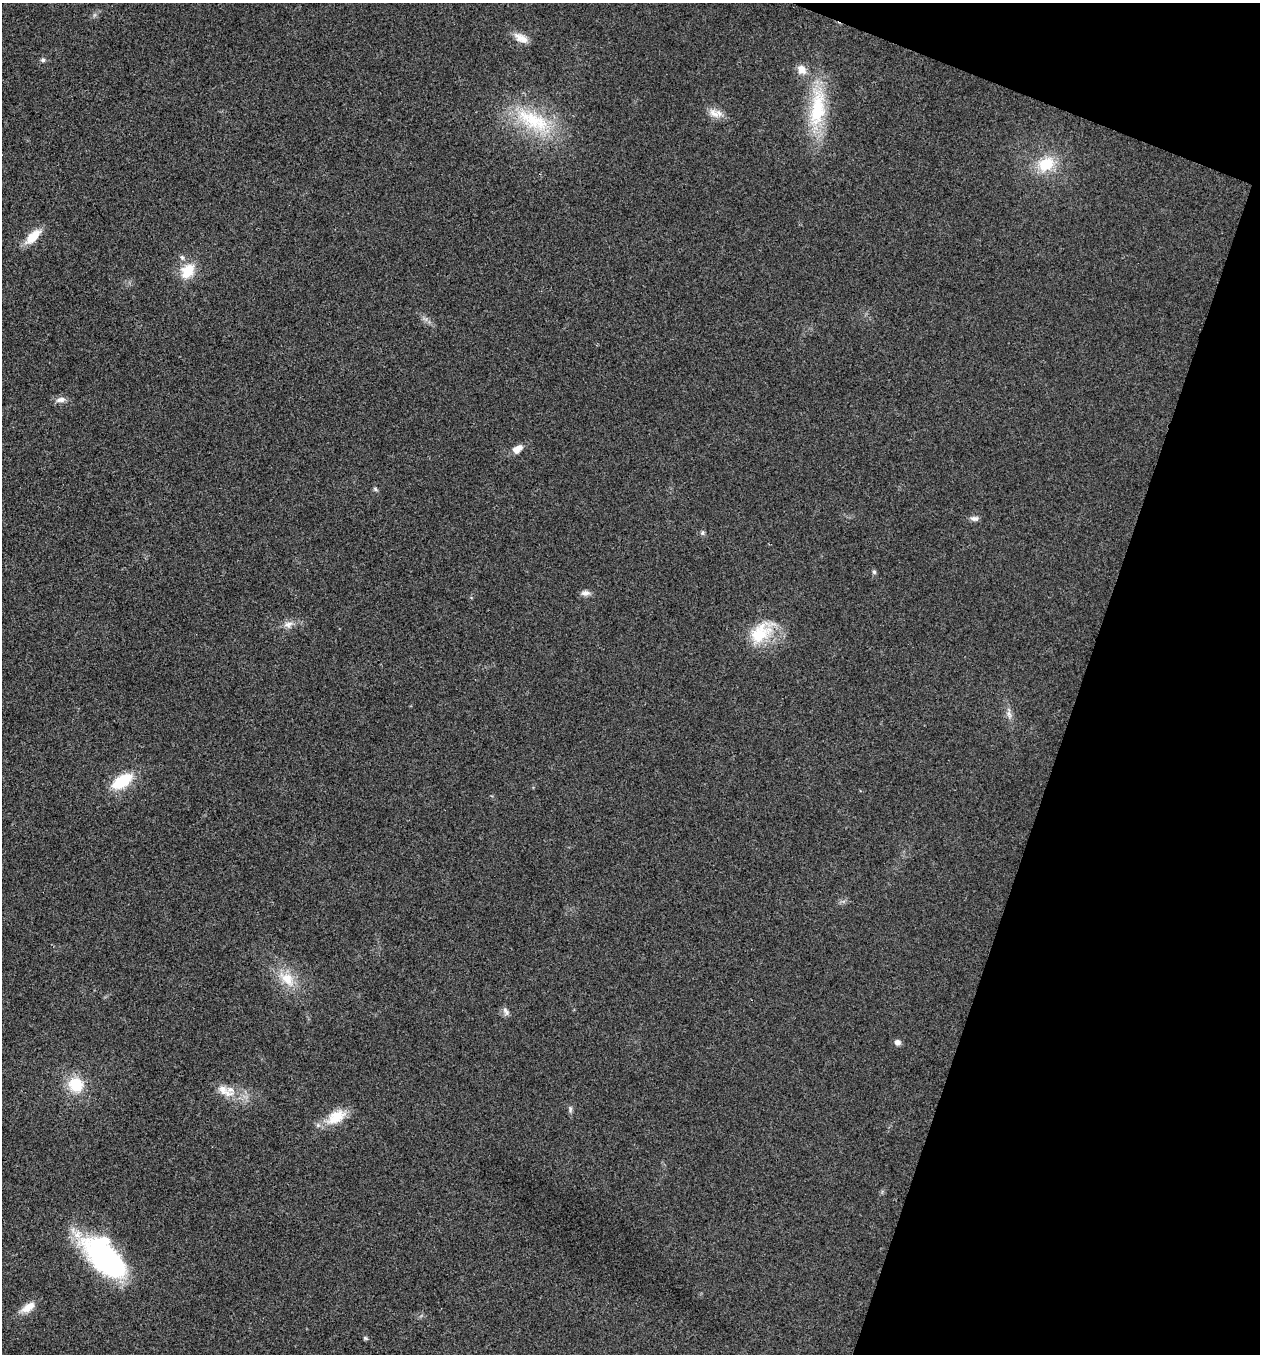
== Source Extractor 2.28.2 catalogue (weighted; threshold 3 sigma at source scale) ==
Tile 8 of 4 x 4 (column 4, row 2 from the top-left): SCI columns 4049-5306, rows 2712-4063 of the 5440 x 5425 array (HDU 1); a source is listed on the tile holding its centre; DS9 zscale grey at full resolution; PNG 1262 x 1356 px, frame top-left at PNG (2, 3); no overlay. Shown black and unused: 17% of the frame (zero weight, under 3 of 4 exposures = <1% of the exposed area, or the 3 px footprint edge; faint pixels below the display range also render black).
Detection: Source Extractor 2.28.2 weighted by HDU 2 'WHT'; one run over the whole footprint, this tile lists its part. Background 0.0206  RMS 0.0057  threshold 0.0256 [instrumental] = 3 sigma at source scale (4.5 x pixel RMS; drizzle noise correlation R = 1.50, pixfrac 1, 0.05/0.05 arcsec/px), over >= 5 px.
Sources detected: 32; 1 inside a brighter object's white glare — not listed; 1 inside a brighter listed object's ellipse — not listed separately; the other 30 listed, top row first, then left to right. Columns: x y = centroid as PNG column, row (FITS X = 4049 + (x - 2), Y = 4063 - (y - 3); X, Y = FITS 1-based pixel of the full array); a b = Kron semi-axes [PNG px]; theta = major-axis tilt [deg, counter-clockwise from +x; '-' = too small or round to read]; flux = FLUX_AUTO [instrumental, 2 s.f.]
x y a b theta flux
521 38 20 9 -27 5.6
43 60 6 5 - 1.1
802 70 12 10 -50 5
817 109 58 21 83 38
715 113 20 10 -14 5.4
532 119 49 25 -25 41
1046 164 21 16 34 17
33 237 20 9 43 10
188 271 22 15 53 12
60 400 14 7 14 2.9
516 450 8 7 - 3.6
375 489 6 4 -87 0.87
974 518 10 6 -2 2.1
702 533 6 5 - 0.97
874 572 6 5 - 0.93
585 593 11 7 -2 2.6
288 624 13 7 13 3.6
760 633 34 22 44 22
1009 714 12 6 -71 2.5
122 781 22 11 33 23
287 979 24 15 -45 13
507 1013 8 7 - 2
898 1042 7 6 - 2.4
76 1085 16 14 -42 18
225 1091 28 12 -31 9.8
570 1109 9 4 89 1.3
336 1117 28 16 34 13
106 1259 52 23 -43 110
28 1307 21 10 33 6.5
365 1338 5 5 - 0.85